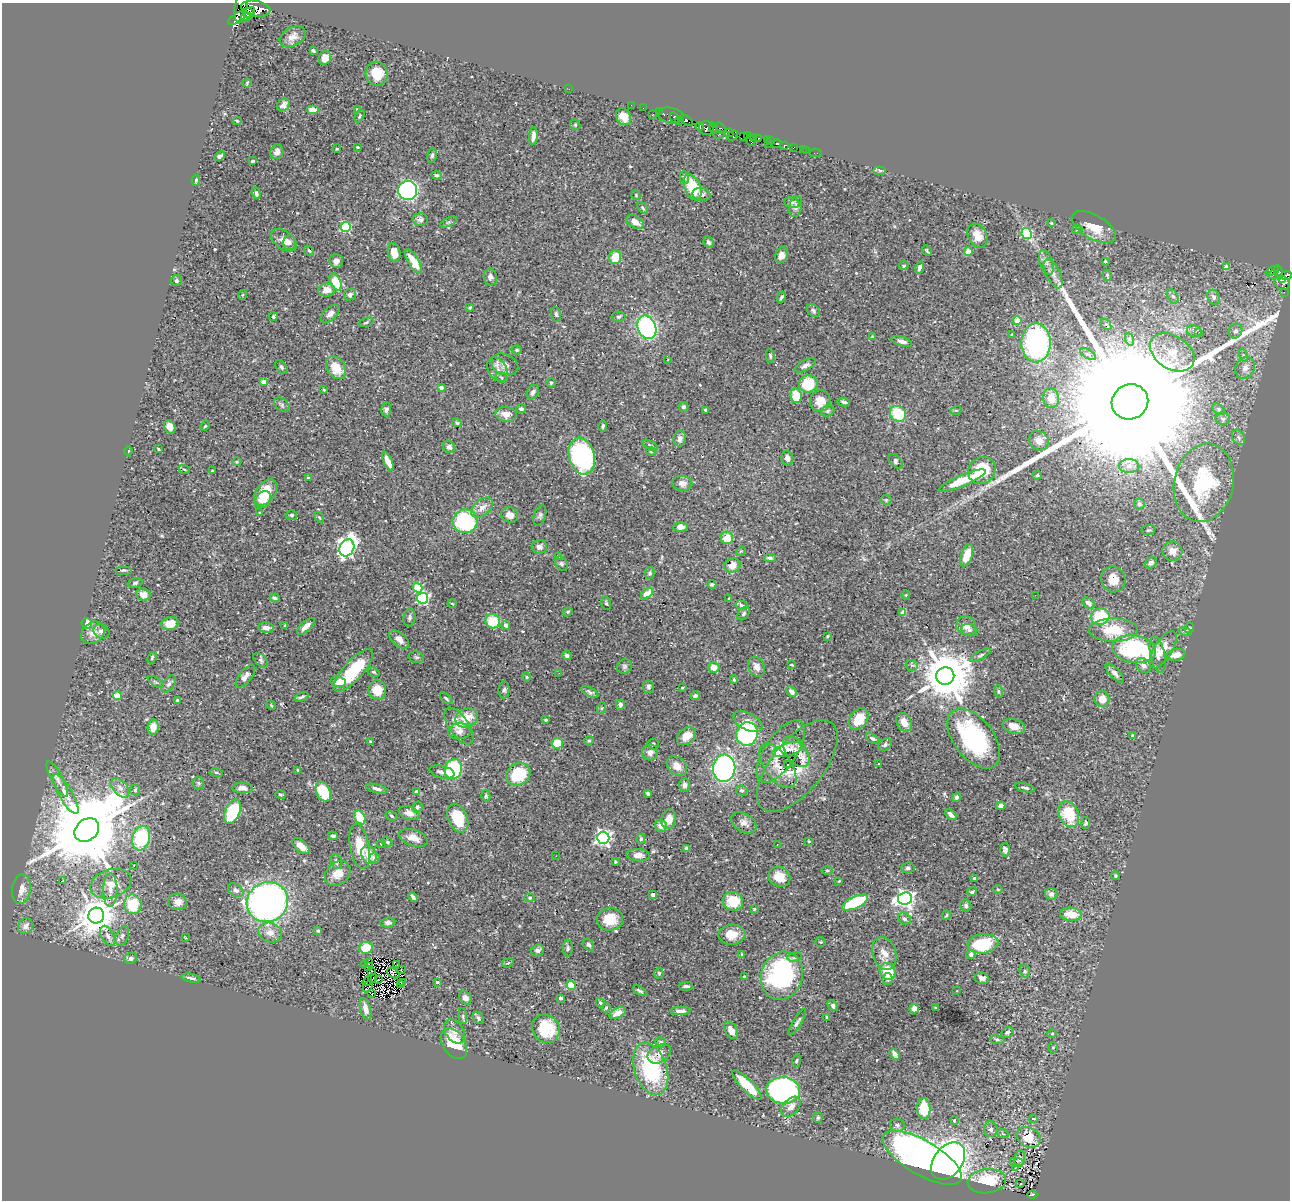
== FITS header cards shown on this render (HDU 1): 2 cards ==
NAXIS1  =                 1288
NAXIS2  =                 1198

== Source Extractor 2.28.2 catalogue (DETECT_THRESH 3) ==
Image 1288 x 1198 px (HDU 1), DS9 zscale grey, 1 PNG px = 1 image px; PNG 1292 x 1202 px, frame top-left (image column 1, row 1198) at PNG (2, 3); each listed source drawn as its Kron ellipse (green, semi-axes under 4 px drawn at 4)
Background 0.232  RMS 0.016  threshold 0.0467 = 3 sigma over >= 5 px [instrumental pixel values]
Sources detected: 529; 4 with non-positive FLUX_AUTO (blend fragments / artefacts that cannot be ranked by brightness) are neither listed nor drawn; of the other 525, the 500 brightest by FLUX_AUTO listed and drawn (25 fainter detections omitted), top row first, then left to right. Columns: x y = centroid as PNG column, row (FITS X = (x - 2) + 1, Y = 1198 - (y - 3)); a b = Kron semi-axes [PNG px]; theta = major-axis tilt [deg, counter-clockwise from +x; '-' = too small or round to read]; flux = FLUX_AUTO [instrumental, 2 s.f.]
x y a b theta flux
241 7 15 6 79 380
256 9 15 7 -11 1900
248 13 5 4 - 320
242 16 15 5 28 550
246 17 6 3 26 240
293 37 14 9 29 7.4
313 50 4 3 - 1.7
325 58 7 6 - 8.5
377 74 12 11 - 24
247 83 4 3 - 0.94
569 89 2 2 - 12
283 105 7 5 38 4.6
631 105 2 2 - 1.1
643 108 2 2 - 2.3
357 109 3 3 - 2
313 110 6 4 0 9.5
659 112 2 2 - 3.1
652 115 3 2 - 6.2
670 115 13 7 -10 8.7
360 116 7 4 60 1.8
624 117 9 7 -57 9.5
674 117 6 3 -65 48
679 120 4 3 - 37
686 120 7 3 -37 110
237 121 4 3 - 1.2
575 125 5 4 - 1.5
700 126 4 4 - 38
706 128 7 7 - 120
713 128 6 3 -78 64
721 128 7 3 -50 6.4
729 133 5 4 - 45
719 135 5 3 - 68
747 135 3 3 - 99
533 136 9 3 86 4.4
732 136 6 4 47 51
744 137 4 3 - 26
753 137 4 2 - 5.6
759 138 4 3 - 4.5
767 140 2 2 - 4.4
751 141 5 3 - 57
770 141 3 2 - 3.7
768 143 3 3 - 2.7
776 144 5 3 - 46
784 146 4 3 - 12
357 147 3 2 - 0.79
794 148 4 2 - 3.7
337 149 4 3 - 0.86
803 150 2 2 - 2.9
806 150 3 2 - 1
277 152 7 6 - 5.2
816 153 6 2 1 1.8
432 155 7 5 78 2.2
220 156 5 3 - 2.4
253 161 4 3 - 1.5
880 170 6 4 0 1.7
436 175 5 4 - 1.9
684 177 6 5 - 3.1
196 180 5 4 - 1.4
693 187 14 7 -67 35
408 190 9 9 - 270
256 193 6 4 -70 2.6
701 194 9 6 -13 3.7
636 195 5 4 - 1.1
792 202 7 5 -11 2.6
796 206 10 6 78 3.5
643 208 6 4 -51 1.5
420 219 7 6 - 3.2
449 222 9 4 25 1.8
635 222 9 6 -31 8.5
1051 223 4 3 - 0.89
346 227 5 5 - 95
1094 227 24 12 -29 19
1077 230 5 3 - 1.3
1027 233 5 5 - 91
977 236 12 9 -62 10
284 240 15 9 -36 8.9
289 242 7 6 - 3.2
708 242 6 5 - 2.7
309 251 6 4 -51 1.3
927 251 6 3 -51 1.3
394 252 9 6 -75 11
968 252 4 4 - 23
781 255 8 6 67 6.7
615 257 7 6 - 19
336 261 7 6 - 4.6
414 261 13 5 -58 17
1105 261 4 3 - 1.1
1046 262 13 6 -71 4.8
904 266 5 4 - 1.6
1226 267 4 4 - 8.6
919 268 6 4 71 4.3
1272 271 7 3 23 10
1279 272 7 3 -80 52
1053 274 16 7 -65 6.3
1107 275 5 4 - 1.5
1273 275 5 3 - 1.1
1286 276 5 4 - 91
490 277 8 6 -82 3.8
1283 279 3 3 - 75
176 281 5 5 - 1.7
336 282 9 5 -63 39
1282 283 8 6 -34 75
327 290 8 6 6 9.7
1284 292 3 2 - 1.9
242 295 5 3 - 0.95
350 295 6 5 - 3.2
1173 296 7 5 -61 2.8
781 297 6 4 62 2.4
1214 297 7 6 - 4.3
470 307 4 3 - 0.95
813 311 7 5 -48 2.3
330 314 11 6 42 5.4
556 314 7 4 -78 2.1
273 317 4 4 - 1.6
618 317 7 5 1 1.8
1017 320 4 4 - 18
366 322 8 3 19 1.5
1106 325 6 4 -49 2
647 327 12 9 -66 150
1194 331 7 5 -14 2.7
1235 331 8 6 57 3.6
1199 333 4 3 - 0.8
1012 335 4 4 - 1.1
872 337 4 4 - 1
1129 339 7 4 -71 1.8
901 341 11 4 -18 4.8
1036 343 19 14 -90 200
517 350 5 4 - 1.7
1172 352 24 16 -32 24
1088 354 9 3 -32 2.3
1243 355 7 4 -71 1.9
770 356 7 4 -82 1.6
668 360 4 3 - 0.97
505 364 14 10 -25 7.3
805 365 12 5 28 4
281 367 7 5 -54 2.1
336 368 12 9 -56 20
1245 368 11 9 58 7.4
498 370 13 9 -57 7.5
501 378 6 5 - 1.8
263 382 4 3 - 7.9
551 383 5 4 - 1.7
808 384 9 8 - 37
441 387 4 3 - 4.1
324 390 3 3 - 1.2
533 392 8 5 63 3.4
796 396 7 5 -82 22
1051 398 10 8 -83 11
820 401 11 10 - 13
844 402 6 3 -12 2.1
1130 402 18 17 - 150000
282 405 9 6 -39 2.5
683 407 5 5 - 2.2
386 409 7 5 81 3
521 409 5 4 - 2
1219 409 7 5 -41 2.1
705 410 3 3 - 1.4
956 410 6 3 17 1
828 411 7 5 21 1.8
506 414 11 7 -5 7.9
898 414 8 7 - 38
1223 419 7 6 - 2.8
457 423 4 3 - 1.7
205 426 5 3 - 1
603 426 5 4 - 1.7
170 427 7 5 -67 6.7
1239 437 8 6 -56 2.6
680 439 8 6 80 6
1039 441 10 9 - 7.4
650 445 8 3 -27 1.5
449 447 6 6 - 3.6
158 449 4 3 - 0.91
128 451 4 3 - 0.96
651 452 5 3 - 0.86
582 456 19 12 -74 160
787 458 7 5 -75 3.9
388 461 10 4 -65 11
896 461 9 5 -46 3.5
237 462 4 3 - 0.9
1129 466 10 7 -1 5.5
184 469 5 3 - 1.1
982 470 14 13 - 40
212 471 3 2 - 0.8
1037 475 4 3 - 1.4
308 478 3 3 - 1.5
962 481 25 5 23 28
682 483 10 7 -7 6.9
1204 483 39 29 78 93
266 492 14 9 55 29
263 499 9 7 53 8.3
886 500 5 5 - 1.5
1139 504 5 5 - 1.8
482 507 12 7 41 8.5
260 512 3 2 - 0.91
291 515 6 5 - 2.4
510 515 8 7 - 7.2
540 515 11 6 73 2.7
319 517 6 3 -54 1.1
465 521 12 12 - 87
680 527 7 5 0 5.2
1148 530 6 5 - 1.6
727 538 6 6 - 17
539 547 7 7 - 4.9
347 548 9 7 64 410
741 551 5 4 - 0.97
1172 551 10 9 - 8.3
967 555 11 5 71 21
558 556 4 2 - 0.9
770 558 5 3 - 2.7
1151 563 6 5 - 2.8
562 564 7 5 -59 2.5
732 565 8 7 - 10
123 570 8 4 0 1.6
650 573 6 4 78 2
1113 579 13 12 - 12
135 583 7 4 15 1.8
712 585 4 3 - 1.9
418 588 5 4 - 46
647 594 7 4 43 21
143 595 7 6 - 7.2
906 595 4 4 - 1
1035 595 3 2 - 0.97
275 598 5 3 - 1.8
423 598 5 5 - 150
729 598 3 2 - 0.85
452 603 4 3 - 0.79
606 603 7 4 -78 1.7
1088 603 7 4 -40 5.1
741 605 6 4 -15 1.8
568 612 5 4 - 1.7
903 613 4 4 - 9
744 614 7 5 51 2
409 617 9 6 79 2.7
1100 617 9 8 - 46
493 621 7 7 - 28
87 623 5 5 - 18
170 624 8 6 16 11
285 625 4 2 - 1.1
506 625 4 3 - 5.7
306 626 11 5 42 7.4
966 626 10 9 - 6.5
266 628 8 5 -6 5.8
1189 628 5 3 - 1
969 630 8 6 -13 3.5
1113 630 24 12 0 33
101 631 8 7 - 3.9
1185 631 6 4 -18 1.6
93 633 13 10 40 8.5
827 636 3 2 - 1
399 639 12 6 -40 7.5
1134 649 22 13 -10 110
1163 650 21 9 59 15
1157 654 19 7 -79 9.4
567 655 4 4 - 3.2
980 655 11 4 29 2.4
1176 655 9 5 12 9.6
416 657 8 5 -15 2.2
152 658 6 4 65 1.5
261 660 9 5 -45 2.5
791 665 3 2 - 0.92
912 665 6 5 - 2.1
1143 665 8 6 -43 4.5
624 666 8 7 - 2.6
714 667 5 5 - 8.1
757 667 10 8 -61 5.7
353 670 27 9 48 48
374 672 6 3 -26 1.3
559 673 2 2 - 3.3
1115 673 12 5 -47 4.1
246 676 14 6 52 5.7
945 676 9 8 - 6000
526 677 5 3 - 1.1
734 680 4 4 - 1.1
156 682 9 3 -33 1.5
338 682 7 5 -9 12
169 684 9 5 53 2.7
648 687 6 5 - 2.4
682 688 3 3 - 1.4
377 690 10 9 - 21
504 690 8 5 88 2.5
998 691 6 4 -72 1.7
590 692 9 4 -29 2.7
792 692 6 4 -44 5.1
117 696 4 4 - 30
695 696 5 4 - 2.4
301 697 7 3 24 1.9
446 698 7 3 -40 1.5
1102 699 8 7 - 11
178 700 3 3 - 1.4
271 705 5 4 - 1.2
620 705 5 4 - 3.1
602 708 6 4 71 1.3
467 718 11 9 21 18
859 719 12 8 55 22
546 720 4 3 - 1.3
748 722 16 8 -28 8.8
904 722 10 7 -60 10
459 726 21 10 -56 15
1014 726 11 7 -17 10
153 727 7 5 82 9.5
459 731 11 8 3 5.8
747 734 12 10 68 110
686 736 10 7 39 14
1133 736 4 3 - 3.7
873 739 7 4 -28 2.4
974 739 35 19 -52 140
589 741 5 4 - 1.3
370 742 3 3 - 1.1
557 743 6 5 - 19
653 744 6 5 - 2
885 745 7 5 32 2.3
788 750 16 6 15 7.3
781 751 36 16 56 25
796 751 17 10 -53 9.8
650 752 8 8 - 5.4
878 764 2 2 - 0.9
788 765 3 2 - 0.83
677 766 11 8 -40 10
778 766 25 13 -53 17
797 766 55 26 51 38
724 768 13 11 83 220
453 769 10 8 74 68
298 770 4 3 - 1.5
442 772 13 6 -13 4.7
216 773 7 3 -10 1.2
518 774 12 10 33 51
57 779 20 5 -62 5.6
198 783 6 5 - 1.7
684 785 6 5 - 3.3
120 788 11 6 -49 5.7
242 788 10 5 -2 5.6
1025 788 10 3 -14 2
377 789 11 4 -15 4.4
135 790 5 5 - 1.4
742 790 6 5 - 1.7
323 792 10 7 -64 45
417 792 4 3 - 6.9
648 793 4 3 - 2
66 794 22 7 -60 12
281 795 5 3 - 1.4
486 796 6 4 -80 1.7
956 797 5 4 - 2
1001 806 4 4 - 5.3
417 807 5 5 - 2.6
232 812 13 7 66 60
409 813 11 6 -21 7.7
1069 814 13 9 -65 40
951 815 7 3 -44 4.2
392 816 6 4 -29 1.5
360 817 7 5 -61 27
458 818 15 9 -67 38
669 819 10 7 78 11
744 823 13 9 -32 6
1086 823 6 4 82 1.9
661 826 6 6 - 8
87 830 13 10 42 17000
333 836 5 3 - 2
141 838 12 9 74 63
413 838 15 8 -20 10
603 838 6 6 - 330
641 838 5 4 - 1.6
809 841 3 2 - 0.82
387 842 6 4 -22 1.4
381 844 4 3 - 1.1
777 844 2 2 - 0.92
301 846 10 5 -41 9.3
360 847 23 9 -79 27
687 848 4 3 - 8.8
1005 850 6 5 - 2.8
369 854 9 7 -66 13
638 855 11 6 -4 7.2
556 856 2 2 - 3.1
374 858 5 5 - 2.3
336 862 7 5 -70 3.4
615 862 3 2 - 1
134 865 3 3 - 0.83
908 868 7 5 4 2.4
827 870 6 4 6 1.4
338 873 14 11 44 12
1115 876 4 3 - 1.3
779 877 11 9 -29 17
975 878 4 3 - 1.3
63 881 3 3 - 6.1
839 881 4 3 - 0.83
111 884 21 14 17 18
21 889 15 9 82 9.5
998 889 4 3 - 1.1
110 890 17 7 89 8.8
236 890 8 6 -37 3.5
972 892 5 4 - 1.8
1051 894 6 6 - 4
653 895 4 3 - 8.9
413 897 6 3 -45 2.8
530 898 5 4 - 1.4
905 899 7 6 - 440
733 901 10 9 - 29
177 902 9 8 - 6.6
267 902 21 19 30 450
855 903 14 6 25 68
133 904 10 8 -76 37
966 905 6 5 - 2.5
754 909 4 3 - 1.1
1071 914 11 6 -6 18
946 915 5 3 - 1.1
96 916 8 7 - 2600
610 919 13 11 9 24
904 919 6 5 - 2.8
388 923 7 5 5 3.3
25 926 8 7 - 4.5
318 931 3 3 - 1.2
270 933 12 9 -18 7.2
732 935 13 10 3 14
108 936 11 6 -61 4.2
122 936 10 6 66 3.3
185 937 3 2 - 0.89
821 942 5 4 - 1.4
983 944 15 9 7 47
589 945 6 5 - 2.7
366 948 7 6 - 21
568 948 8 5 89 2.1
538 950 6 5 - 3.7
884 953 17 11 -73 11
742 954 4 4 - 1.1
971 954 4 4 - 3.2
795 957 7 5 12 2.7
131 958 6 5 - 2.8
368 962 3 2 - 1
508 963 6 4 21 1.4
365 964 3 2 - 0.78
397 965 3 2 - 1.3
368 966 3 2 - 1.4
401 970 2 2 - 0.94
372 971 2 2 - 1
888 971 9 7 -53 35
1025 971 6 5 - 1.8
393 973 7 3 -32 1.5
659 973 5 4 - 1.5
782 976 24 20 70 160
744 977 4 2 - 1.1
191 978 10 3 -13 2.4
372 978 4 2 - 1.1
982 978 7 5 -14 4.7
888 979 6 5 - 2.5
378 980 2 2 - 1
367 981 6 2 57 1.2
403 982 3 2 - 1.3
437 982 3 3 - 2.2
400 985 3 2 - 1.2
368 986 6 2 56 0.86
571 986 4 4 - 48
686 986 7 3 0 2.6
640 991 7 3 -32 1.8
957 991 3 3 - 1.1
372 994 3 2 - 1.1
465 998 7 6 - 4.1
561 998 3 3 - 3.7
600 1003 4 3 - 1.6
833 1006 6 4 -49 3.3
606 1008 5 4 - 1.2
935 1008 3 2 - 0.87
365 1009 11 5 -74 5.3
914 1009 5 4 - 4.1
680 1011 10 3 2 3.8
618 1013 9 5 24 7.3
463 1016 8 4 -83 1.6
827 1017 3 3 - 1.4
478 1018 6 5 - 2.3
797 1022 15 4 58 3
546 1029 15 13 -51 34
731 1030 9 6 -59 7.4
454 1031 13 9 -57 6.7
1007 1032 6 5 - 2.2
1052 1034 5 3 - 0.86
997 1040 7 3 -8 1.6
661 1042 5 5 - 1.7
454 1044 17 11 -57 34
1053 1047 5 4 - 1.5
659 1054 12 8 29 6.4
895 1054 6 4 -55 5.5
797 1061 6 4 71 1.4
651 1069 27 16 -71 89
747 1085 20 6 -45 29
783 1090 17 13 -6 300
791 1107 12 7 45 7.2
924 1109 10 6 -88 27
818 1117 6 4 88 1.7
1033 1118 4 2 - 1.2
954 1120 3 3 - 1.7
897 1125 7 6 - 2.9
991 1129 7 7 - 3.5
1003 1134 6 3 -19 1.2
1028 1137 12 9 -30 23
922 1158 45 17 -30 910
1020 1158 7 5 79 3.2
948 1161 21 14 53 410
1017 1162 7 4 -11 2.1
1016 1167 3 2 - 0.92
987 1181 19 12 6 46
1021 1184 3 2 - 1.7
1032 1195 5 3 - 6.4
At the frame edge (FLAGS 8, measured only in part): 1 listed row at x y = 241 7
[25 fainter detections neither listed nor drawn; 4 non-positive-flux detections neither listed nor drawn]